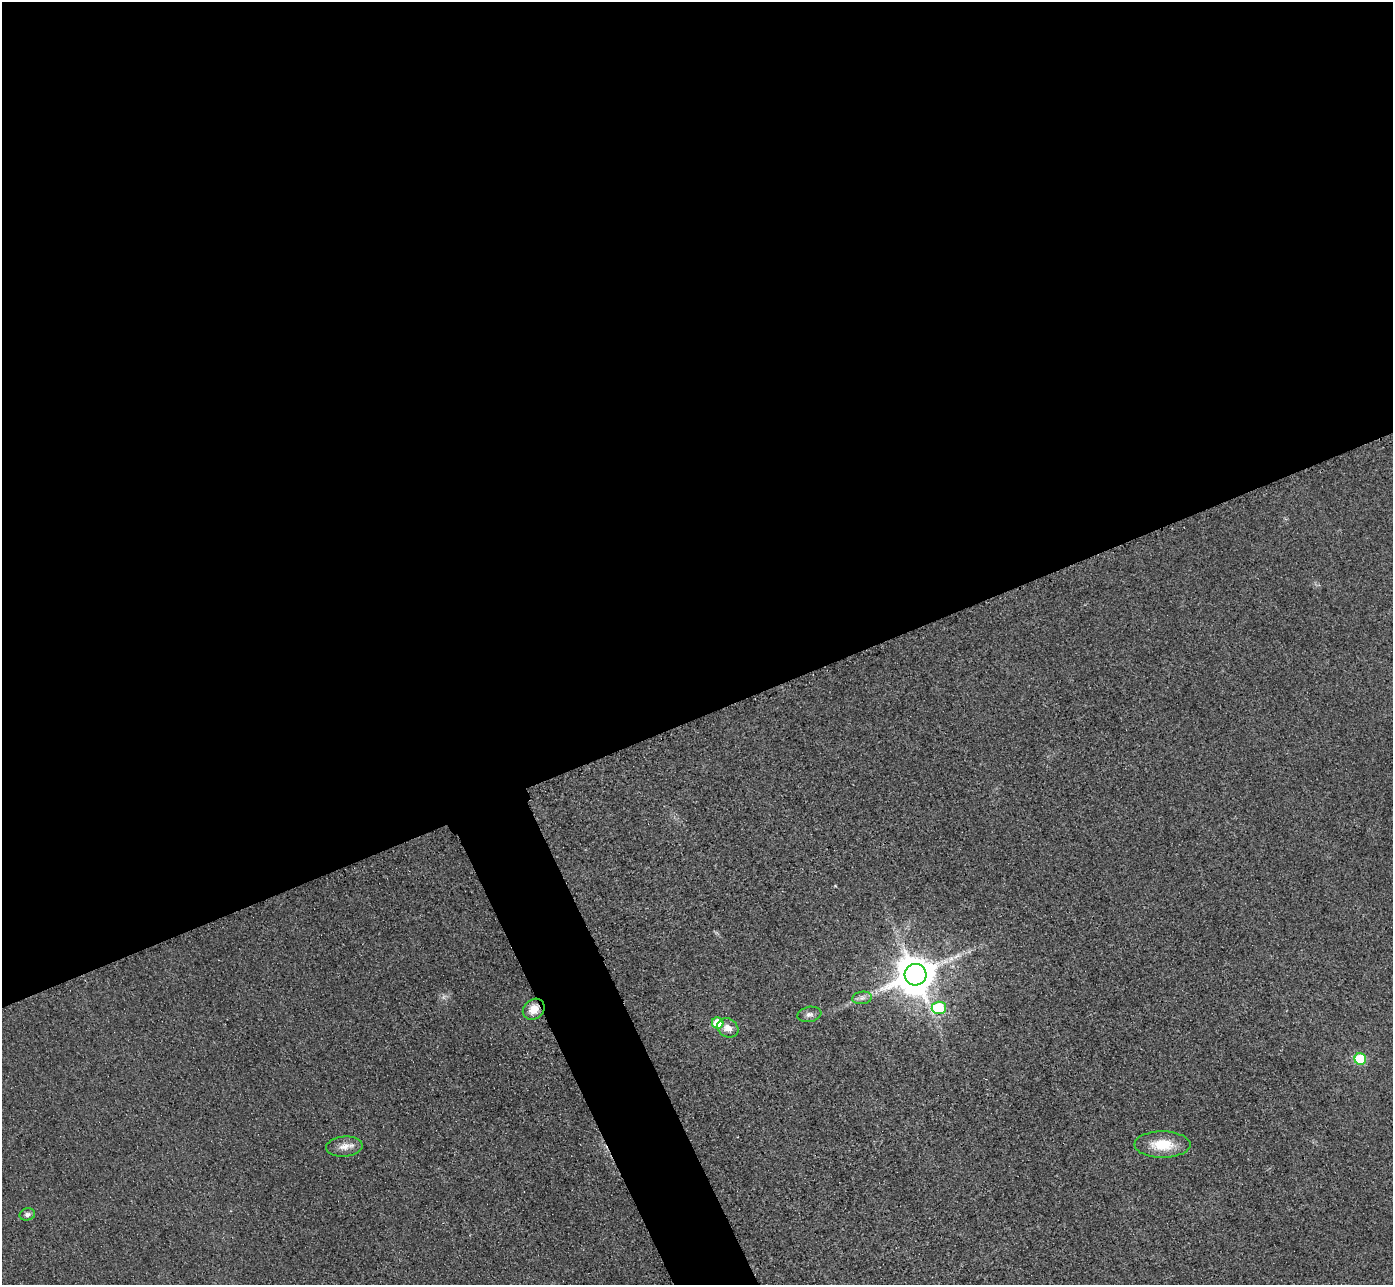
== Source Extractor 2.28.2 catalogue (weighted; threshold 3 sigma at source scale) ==
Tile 2 of 4 x 4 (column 2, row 1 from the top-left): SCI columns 1422-2812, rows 4157-5439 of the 5625 x 5613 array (HDU 1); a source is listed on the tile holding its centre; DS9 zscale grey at full resolution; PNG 1395 x 1287 px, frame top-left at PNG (2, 2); each listed source drawn as its Kron ellipse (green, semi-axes under 4 px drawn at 4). Shown black and unused: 58% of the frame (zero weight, under 3 of 4 exposures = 3% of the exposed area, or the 3 px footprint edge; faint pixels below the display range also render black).
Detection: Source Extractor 2.28.2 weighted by HDU 2 'WHT'; one run over the whole footprint, this tile lists its part. Background 0.0651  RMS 0.019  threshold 0.0834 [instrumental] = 3 sigma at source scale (4.5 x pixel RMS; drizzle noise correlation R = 1.50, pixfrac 1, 0.05/0.05 arcsec/px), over >= 5 px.
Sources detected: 11; all 11 listed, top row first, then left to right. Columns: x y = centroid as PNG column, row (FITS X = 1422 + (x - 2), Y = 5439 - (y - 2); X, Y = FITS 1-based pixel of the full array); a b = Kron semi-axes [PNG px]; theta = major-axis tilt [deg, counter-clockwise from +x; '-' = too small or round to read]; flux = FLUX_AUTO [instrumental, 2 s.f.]
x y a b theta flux
916 975 11 10 - 6300
862 998 10 6 8 7.1
939 1008 7 6 - 130
534 1009 11 9 41 24
809 1014 12 7 10 8.2
718 1023 6 5 - 58
728 1028 11 9 -31 16
1360 1059 6 5 - 120
1162 1144 28 13 0 50
344 1147 18 10 5 18
27 1214 8 6 13 5.6
Overlapping masked pixels (flux is a lower limit): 1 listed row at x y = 534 1009